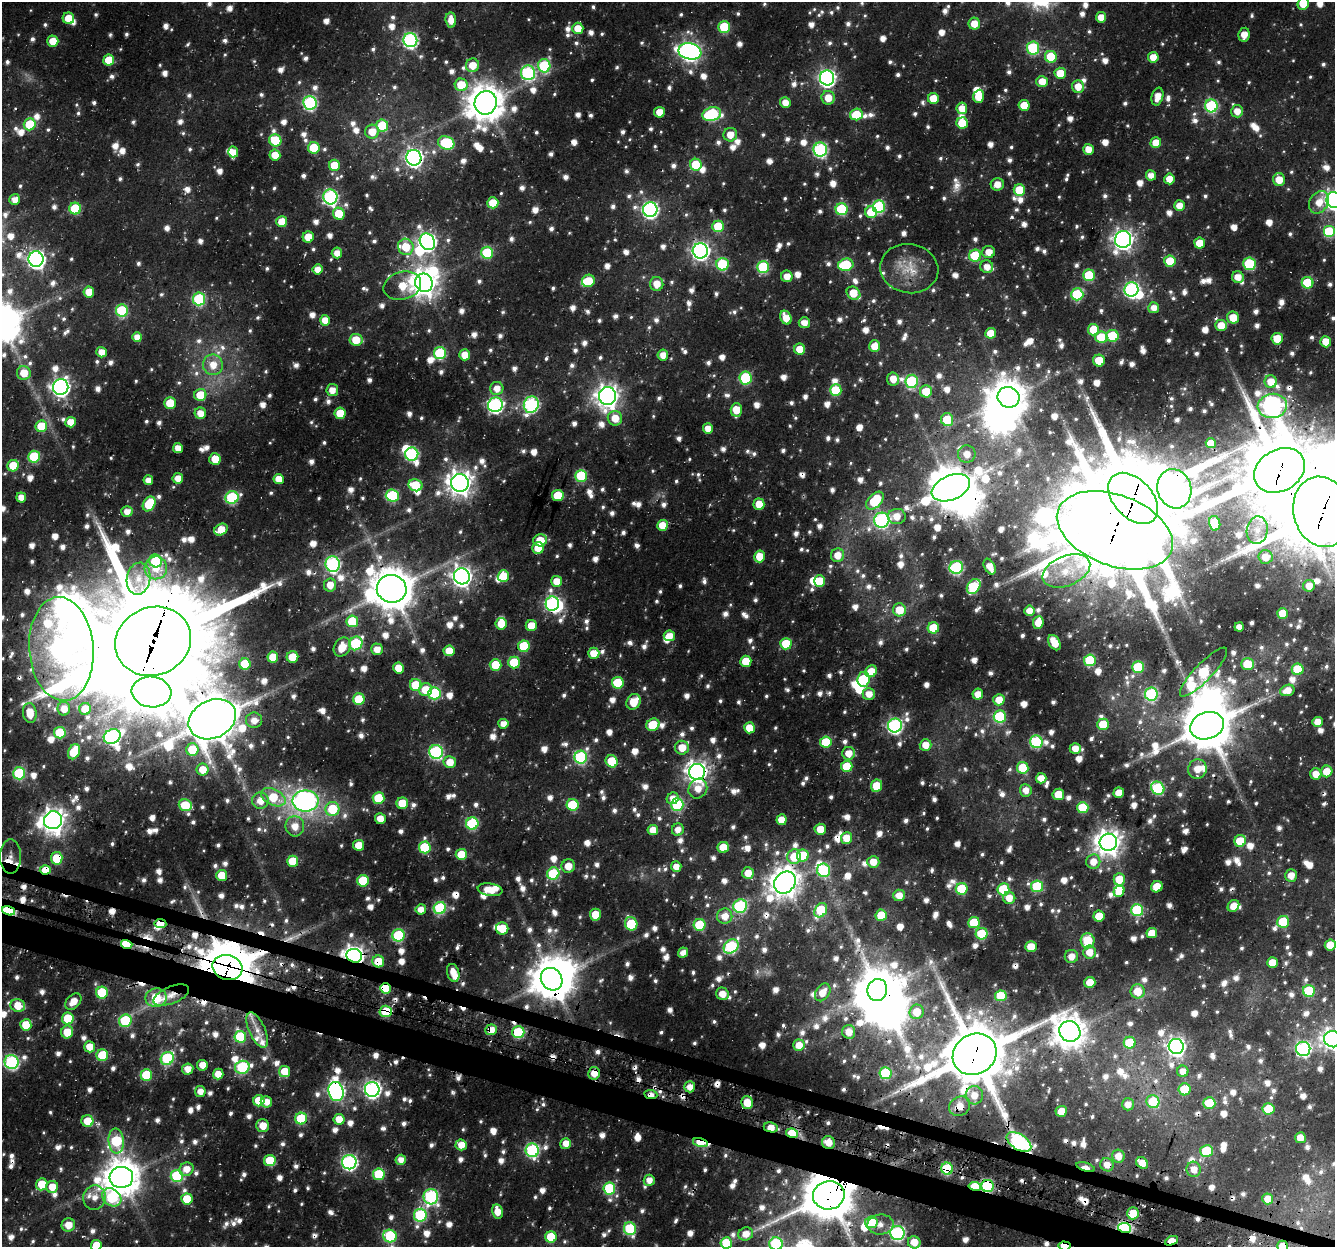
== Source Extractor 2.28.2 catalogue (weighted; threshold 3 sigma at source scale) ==
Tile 6 of 4 x 4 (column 2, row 2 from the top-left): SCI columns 1364-2696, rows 2818-4062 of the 5385 x 5585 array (HDU 1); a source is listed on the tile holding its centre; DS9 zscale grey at full resolution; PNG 1337 x 1249 px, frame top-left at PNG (2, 2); each listed source drawn as its Kron ellipse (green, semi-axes under 4 px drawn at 4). Shown black and unused: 3% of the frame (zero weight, under 3 of 4 exposures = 4% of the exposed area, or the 3 px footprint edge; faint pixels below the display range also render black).
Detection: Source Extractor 2.28.2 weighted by HDU 2 'WHT'; one run over the whole footprint, this tile lists its part. Background 0.0364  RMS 0.0059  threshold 0.0264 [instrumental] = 3 sigma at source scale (4.5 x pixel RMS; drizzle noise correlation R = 1.50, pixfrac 1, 0.0396/0.0396 arcsec/px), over >= 5 px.
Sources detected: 1801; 13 too faint to see at this stretch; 25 inside a brighter object's white glare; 36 cosmic-ray / hot-pixel residue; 2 long thin detections or spike segments (spike, bleed or trail) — neither listed nor drawn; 58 inside a brighter listed object's ellipse — not listed separately; of the other 1667, all 500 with FLUX_AUTO >= 6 (the completeness limit of this list) listed and drawn (1167 fainter detections not listed), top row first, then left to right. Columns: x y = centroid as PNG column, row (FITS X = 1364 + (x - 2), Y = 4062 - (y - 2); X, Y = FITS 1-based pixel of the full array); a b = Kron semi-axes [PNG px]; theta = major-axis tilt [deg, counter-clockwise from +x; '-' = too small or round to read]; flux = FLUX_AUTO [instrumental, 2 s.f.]
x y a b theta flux
1303 3 6 5 - 17
1101 17 5 5 - 9
68 18 6 5 - 14
451 20 7 5 -86 7.7
974 24 6 6 - 9.3
724 27 6 6 - 35
578 28 5 5 - 11
1244 35 7 5 81 6
410 40 7 7 - 130
53 41 5 5 - 13
1033 48 6 6 - 57
690 51 11 8 -11 330
1051 57 6 6 - 26
1153 57 5 5 - 9.6
109 60 5 5 - 16
472 65 7 6 - 11
544 66 7 6 - 52
528 73 7 7 - 97
1060 73 5 5 - 14
827 78 7 7 - 230
1042 81 6 5 - 11
461 85 6 6 - 19
1078 87 6 6 - 9.2
979 96 6 5 - 14
1157 97 9 5 75 8.2
828 98 7 6 - 10
933 99 5 5 - 13
785 102 5 5 - 6.7
310 103 7 7 - 100
486 103 12 11 - 1600
1024 105 5 5 - 13
1211 106 6 6 - 69
962 108 6 5 - 8.9
1237 111 6 6 - 7.2
659 112 5 5 - 9.5
712 114 9 6 16 76
856 114 6 6 - 18
962 123 6 5 - 15
30 124 6 6 - 28
382 126 6 6 - 27
372 132 7 7 - 11
730 135 7 6 - 7.4
275 140 6 6 - 31
446 143 8 6 -19 54
1156 143 5 5 - 10
314 148 6 6 - 26
1088 149 5 5 - 7.6
820 150 7 7 - 120
233 152 5 5 - 6.3
275 155 5 5 - 10
414 158 8 7 - 300
334 165 5 5 - 19
696 165 6 6 - 28
1151 175 5 5 - 6.2
1169 179 5 5 - 8.3
1279 180 6 6 - 9.8
997 184 6 6 - 6.4
1019 190 6 5 - 22
330 197 7 7 - 140
15 199 6 5 - 6.1
1334 200 8 7 - 300
1319 202 12 9 55 9.3
493 203 5 5 - 17
1179 206 5 5 - 7
879 207 6 6 - 71
75 209 6 6 - 38
842 209 6 6 - 53
650 210 7 7 - 190
871 212 6 5 - 18
339 214 6 5 - 17
282 222 5 5 - 15
718 226 6 6 - 29
1329 232 6 6 - 44
308 237 5 5 - 12
1123 239 8 8 - 390
427 242 9 7 -56 260
1200 243 5 5 - 12
406 247 8 7 - 14
700 251 7 7 - 270
989 252 6 6 - 7.3
337 253 5 5 - 6.4
487 253 6 6 - 43
975 256 6 6 - 35
36 259 7 7 - 270
1170 261 6 5 - 17
722 264 6 6 - 43
1249 264 6 6 - 44
846 265 8 6 12 37
763 267 6 6 - 53
987 267 6 6 - 6.5
318 269 5 5 - 6.8
909 269 29 24 -10 20
1089 275 6 6 - 38
787 276 5 5 - 7.6
1238 277 6 5 - 7
588 281 6 6 - 21
424 283 9 8 - 880
1308 283 6 5 - 34
657 284 7 6 - 8.2
402 286 19 14 15 15
1131 289 7 7 - 150
89 292 5 5 - 10
853 293 7 6 - 14
1077 294 6 6 - 54
199 299 6 6 - 64
1154 308 5 5 - 6.4
122 311 6 6 - 50
786 318 7 5 -63 8.8
1233 318 6 6 - 11
325 320 5 5 - 8.4
804 323 5 5 - 6.6
1221 325 6 5 - 11
1093 330 6 5 - 17
991 333 5 5 - 12
1112 336 6 6 - 35
137 337 5 5 - 6.4
1101 337 6 6 - 24
1277 339 6 5 - 16
356 340 6 6 - 14
1326 342 5 5 - 12
875 346 6 5 - 10
800 349 5 5 - 11
102 352 5 5 - 7.1
440 353 6 6 - 53
465 355 5 5 - 8.8
663 355 5 5 - 6.7
1099 361 6 6 - 14
213 365 10 10 - 10
24 373 7 7 - 12
745 378 6 6 - 43
893 379 6 6 - 7.4
912 381 6 6 - 65
1271 382 6 6 - 12
61 387 8 7 - 290
497 388 7 6 - 7.1
332 390 6 6 - 6.7
836 390 6 6 - 31
926 391 6 6 - 16
200 395 6 6 - 16
608 396 9 8 - 550
1008 397 11 10 - 1500
170 403 5 5 - 18
495 405 7 7 - 150
531 405 8 7 - 120
1272 406 15 12 8 340
736 410 7 5 88 13
200 413 6 5 - 7.6
340 413 5 5 - 16
615 418 7 7 - 10
947 420 6 6 - 23
70 422 5 5 - 9.7
41 426 6 5 - 27
708 429 5 5 - 7.4
1211 443 5 5 - 8.6
178 448 5 5 - 7
412 454 6 6 - 89
967 454 9 8 - 6.7
34 457 6 6 - 43
215 459 6 5 - 9.7
13 466 6 5 - 17
1280 470 27 20 30 6500
581 476 6 6 - 46
178 478 5 5 - 7.5
279 479 5 5 - 9
148 480 5 5 - 6.3
460 483 9 8 - 660
415 485 7 6 - 29
951 488 20 12 23 1800
1174 489 20 17 -73 510
558 495 6 5 - 22
392 496 6 6 - 50
21 497 5 5 - 7.2
232 497 7 6 - 70
1133 498 30 19 -47 8300
875 501 10 6 46 29
149 504 8 6 58 29
759 504 5 5 - 12
127 512 5 5 - 6
1322 512 35 28 -76 7700
897 516 9 7 6 7.4
882 520 8 7 - 120
1215 523 7 5 -78 21
662 525 5 5 - 10
221 529 7 5 33 11
1115 530 60 35 -20 8900
1257 530 14 10 82 7.4
540 540 7 6 - 13
538 548 6 5 - 12
837 555 7 6 - 9
759 556 6 5 - 13
1265 557 7 6 - 9.9
156 561 6 6 - 37
333 564 8 7 - 120
956 567 7 6 - 86
990 567 8 5 -62 7.7
156 568 11 11 - 9.5
1066 571 25 15 22 17
462 576 8 7 - 370
503 576 6 5 - 22
138 579 16 12 80 9.6
557 581 5 5 - 10
819 581 6 5 - 21
330 585 6 6 - 8.1
1309 586 6 6 - 7.1
974 587 8 6 53 47
392 589 15 14 - 2200
552 604 7 6 - 120
899 610 6 6 - 16
1029 611 5 5 - 6.9
1283 613 5 5 - 13
352 621 6 6 - 27
1038 622 6 5 - 10
501 624 6 5 - 12
531 625 5 5 - 9.6
1239 627 4 4 - 6
933 628 5 5 - 23
669 636 5 5 - 9.3
153 641 38 34 23 15000
356 643 7 6 - 60
1054 643 8 5 -60 11
786 644 6 5 - 25
524 646 6 6 - 31
342 647 10 7 58 12
61 649 52 32 -86 580
377 649 6 5 - 7
449 651 5 5 - 12
594 653 5 5 - 11
273 657 5 5 - 13
292 657 6 5 - 14
1090 660 6 6 - 41
746 661 5 5 - 17
514 662 6 6 - 28
245 664 5 5 - 24
1248 664 6 5 - 21
496 665 6 6 - 19
1138 667 6 6 - 36
398 668 5 5 - 12
1298 669 6 5 - 26
871 671 6 5 - 13
1203 672 33 8 46 68
864 679 7 6 - 44
618 683 6 6 - 30
416 685 6 6 - 28
426 690 7 6 - 14
1287 690 7 5 18 7.2
152 692 20 15 -6 1700
434 693 6 6 - 58
869 694 6 6 - 7.1
978 694 5 5 - 7.9
1151 694 6 6 - 84
359 699 6 6 - 28
999 700 5 5 - 10
634 702 8 6 58 14
64 709 6 6 - 7.3
85 709 6 6 - 11
30 713 10 7 -81 12
1000 716 6 6 - 50
212 719 25 19 25 2700
254 720 8 7 - 6.2
1317 722 5 5 - 8
503 724 5 5 - 6.6
1103 724 6 5 - 18
653 725 7 6 - 20
895 725 7 7 - 160
1207 726 17 13 20 2900
749 728 5 5 - 12
60 733 6 6 - 27
112 737 8 7 - 140
826 742 6 5 - 25
1036 742 6 6 - 70
925 745 6 5 - 8.8
682 748 7 7 - 11
1075 748 5 5 - 7.7
192 749 6 6 - 21
74 752 8 5 64 25
436 752 7 7 - 100
849 753 6 6 - 8.4
581 757 6 6 - 78
612 761 6 5 - 23
450 762 6 6 - 11
847 766 6 5 - 21
1023 768 6 6 - 21
203 769 6 6 - 11
1197 769 10 9 - 7.9
1327 771 6 5 - 11
697 772 8 8 - 470
19 773 6 6 - 60
1316 774 6 5 - 7.2
1041 778 5 5 - 7.4
877 786 6 5 - 16
1158 788 7 6 - 70
698 789 10 9 - 8.2
1026 790 6 6 - 6.5
1119 793 5 5 - 9.8
1058 794 6 6 - 15
273 797 13 8 -27 22
378 798 6 6 - 28
673 798 6 5 - 6.6
260 801 8 8 - 9.2
306 801 13 10 1 230
402 803 6 5 - 20
185 805 6 5 - 27
573 805 6 6 - 38
677 805 6 6 - 67
1083 808 6 5 - 33
332 809 7 7 - 27
380 819 5 5 - 7.5
53 820 9 9 - 640
781 820 5 5 - 9.3
472 823 6 6 - 63
295 826 10 9 - 8.5
820 829 5 5 - 9.4
653 830 5 5 - 9
678 830 6 6 - 6.1
846 838 6 5 - 12
1240 841 6 5 - 20
1108 842 9 8 - 710
359 845 5 5 - 12
425 847 6 6 - 39
723 847 5 5 - 15
461 854 5 5 - 20
11 856 17 10 -89 13
803 856 6 6 - 32
794 857 7 7 - 17
57 858 6 5 - 23
293 861 5 5 - 20
873 862 6 6 - 8.8
1093 862 7 7 - 7.8
568 866 7 6 - 7.7
676 867 5 5 - 6.8
45 870 5 4 - 16
823 870 6 6 - 68
748 873 6 5 - 11
553 874 6 6 - 54
222 875 5 5 - 16
1291 876 6 6 - 6.8
1119 879 6 5 - 13
363 881 6 5 - 31
785 882 12 10 48 920
1037 886 6 6 - 38
1157 887 6 5 - 15
962 889 6 6 - 35
1003 889 6 6 - 39
490 890 12 6 -8 11
1119 891 6 5 - 9.2
899 895 6 6 - 7.7
1009 898 6 6 - 8.4
740 906 7 6 - 87
1233 906 6 5 - 8
440 908 6 6 - 68
421 909 5 5 - 6.6
821 910 7 6 - 36
1137 910 6 6 - 57
9 911 7 3 -19 110
595 915 6 5 - 14
881 915 6 5 - 19
725 916 8 7 - 9.1
1099 916 5 5 - 14
1283 922 6 6 - 34
974 923 6 5 - 24
160 924 6 4 -7 8.5
631 924 7 6 - 36
700 925 6 6 - 35
502 928 6 6 - 15
1152 933 5 5 - 9.1
982 934 6 6 - 30
398 935 6 6 - 62
1088 941 7 7 - 23
127 944 6 4 -16 40
1330 945 5 5 - 15
731 946 8 6 40 75
1031 947 5 5 - 13
1089 952 6 6 - 8.7
683 953 5 4 - 6.2
354 956 8 6 -16 410
1071 956 6 6 - 6.5
378 961 6 6 - 16
1272 963 5 5 - 11
227 967 15 12 -14 3600
453 973 9 6 -74 8.9
552 979 12 10 -54 1900
1090 982 5 5 - 8.6
385 988 5 5 - 34
877 990 11 9 72 2000
1138 991 7 7 - 14
1309 991 6 6 - 38
823 992 10 6 55 8.8
102 993 6 6 - 37
722 994 6 6 - 7.6
171 995 19 8 22 6.5
1001 996 5 5 - 25
156 998 10 9 - 26
73 1002 9 6 46 8.4
18 1006 7 6 - 14
386 1011 6 5 - 31
917 1012 7 7 - 13
68 1018 6 6 - 30
125 1021 6 6 - 53
26 1025 5 5 - 17
257 1030 19 8 -66 7.3
491 1030 6 5 - 9.6
1070 1031 11 10 - 1100
67 1032 6 6 - 14
518 1032 6 6 - 45
849 1032 7 6 - 7.7
240 1037 6 6 - 37
1332 1039 8 8 - 390
1130 1043 6 6 - 26
799 1045 6 5 - 9.4
90 1047 5 5 - 11
1176 1047 7 7 - 310
1303 1049 7 7 - 140
975 1054 23 20 33 5200
102 1055 6 5 - 29
167 1058 7 6 - 79
12 1062 7 7 - 110
202 1065 5 5 - 7.7
242 1067 7 6 - 73
188 1069 5 5 - 6.9
285 1071 5 5 - 13
1183 1071 5 5 - 6.7
594 1073 6 6 - 9.6
886 1073 6 6 - 56
218 1074 5 5 - 8.6
146 1075 6 5 - 35
690 1087 5 5 - 6.5
372 1089 7 7 - 240
1185 1089 6 6 - 25
336 1091 10 7 -74 210
200 1092 5 5 - 6.3
651 1094 6 4 -8 6.1
974 1095 9 9 - 7.7
259 1101 5 5 - 19
266 1102 5 5 - 7.4
1153 1102 6 6 - 28
747 1103 6 6 - 11
1209 1103 6 5 - 29
1128 1104 6 6 - 6.2
960 1106 11 9 29 8.1
1268 1109 6 6 - 21
1061 1111 6 5 - 9.7
301 1119 6 6 - 43
339 1119 5 5 - 12
87 1121 6 6 - 13
263 1126 6 6 - 8.6
771 1127 7 5 -10 8.2
792 1133 6 4 -11 27
1300 1138 5 5 - 7.4
116 1141 12 7 -84 62
700 1142 7 4 -14 29
1019 1142 14 7 -33 170
829 1143 7 6 - 8
566 1144 5 5 - 7.4
461 1145 6 5 - 9.8
532 1150 7 6 - 110
1206 1151 6 6 - 30
1118 1156 6 6 - 7.8
401 1160 5 5 - 6.5
270 1161 5 5 - 21
349 1162 7 7 - 170
1142 1163 6 5 - 9.8
1107 1165 7 6 - 6.8
1086 1167 9 4 -17 15
186 1169 7 6 - 8.1
947 1169 6 6 - 53
1194 1169 7 7 - 6.1
379 1174 6 6 - 41
177 1176 6 6 - 64
121 1177 12 10 5 1600
649 1180 5 5 - 6.3
42 1184 6 5 - 16
975 1186 6 4 -10 27
988 1186 6 6 - 91
52 1187 6 6 - 9.9
609 1188 6 6 - 50
829 1195 16 14 10 3200
112 1197 10 8 -38 64
431 1197 8 7 - 110
94 1198 12 11 - 6.8
187 1199 5 5 - 18
1268 1199 5 5 - 9.4
497 1211 7 5 -78 9.3
1133 1213 6 6 - 13
420 1215 6 6 - 64
871 1222 6 6 - 28
68 1225 7 6 - 8.8
880 1225 13 10 4 6.3
1125 1228 6 5 - 140
630 1229 6 6 - 56
897 1233 7 7 - 140
746 1234 7 6 - 7.5
390 1236 7 6 - 49
551 1237 6 5 - 31
1171 1241 7 4 24 23
914 1242 6 6 - 11
726 1243 6 5 - 19
776 1244 6 6 - 81
96 1245 5 5 - 15
1064 1246 6 4 -5 25
1282 1246 5 5 - 9.4
Overlapping masked pixels (flux is a lower limit): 56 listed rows (the first 20) at x y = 414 158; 1334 200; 495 405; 1272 406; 1280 470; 951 488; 1174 489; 1133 498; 1322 512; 1115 530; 156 561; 392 589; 552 604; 153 641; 152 692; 212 719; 697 772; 57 858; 45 870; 785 882
Isophote crosses this tile's border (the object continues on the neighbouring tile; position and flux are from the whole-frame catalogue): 9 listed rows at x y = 1303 3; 1334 200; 1322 512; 1332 1039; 726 1243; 776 1244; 96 1245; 1064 1246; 1282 1246